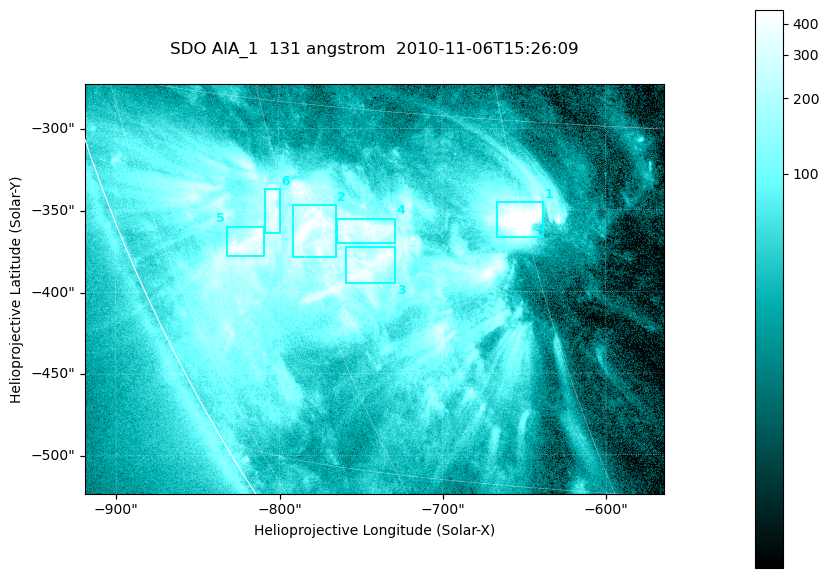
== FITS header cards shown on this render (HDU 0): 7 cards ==
TELESCOP= 'SDO     '           /
INSTRUME= 'AIA_1   '           /
WAVELNTH=                  131 /
WAVEUNIT= 'angstrom'           /
DATE-OBS= '2010-11-06T15:26:09.62' /
CTYPE1  = 'HPLN-TAN'           /
CTYPE2  = 'HPLT-TAN'           /

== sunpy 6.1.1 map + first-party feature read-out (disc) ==
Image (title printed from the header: SDO AIA_1  131 angstrom  2010-11-06T15:26:09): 590 x 417 px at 0.601 arcsec/px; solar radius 968 arcsec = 1612 px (partial field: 2.7% of the solar disc is inside the frame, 89% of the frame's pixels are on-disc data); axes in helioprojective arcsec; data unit not stated in the header (colour bar unlabelled)
Pointing: header CRPIX1/2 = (2045.07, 2040.72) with CRVAL1/2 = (0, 0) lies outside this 590 x 417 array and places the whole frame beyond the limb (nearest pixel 1.35 R_sun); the SolarSoft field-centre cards XCEN/YCEN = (-741.3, -398.2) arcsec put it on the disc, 766 arcsec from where CRPIX/CRVAL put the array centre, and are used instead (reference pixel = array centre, CRVAL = XCEN/YCEN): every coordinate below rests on XCEN/YCEN
Orientation: roll -0.139 deg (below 1 deg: not rotated)
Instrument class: DISC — disc imager (sunpy class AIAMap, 131 A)
Bright regions (active regions / flare kernels): reference = the on-disc median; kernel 5 px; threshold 5 sigma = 256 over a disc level ~51.6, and >= 1.15x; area >= 246 px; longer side >= 5 px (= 3 arcsec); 6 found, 6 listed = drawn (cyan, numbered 1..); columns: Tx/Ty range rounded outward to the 2 arcsec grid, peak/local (2 s.f.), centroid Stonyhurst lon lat
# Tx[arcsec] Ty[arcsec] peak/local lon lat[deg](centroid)
1 -666..-638 -368..-344 17 -45 -19
2 -792..-764 -380..-346 10 -59 -20
3 -760..-728 -396..-372 9 -55 -21
4 -766..-728 -372..-354 8.1 -55 -20
5 -832..-808 -378..-360 9.7 -65 -21
6 -810..-798 -364..-336 8.1 -61 -19
Off-limb structures (1.02-1.3 R_sun): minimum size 123 px: none found